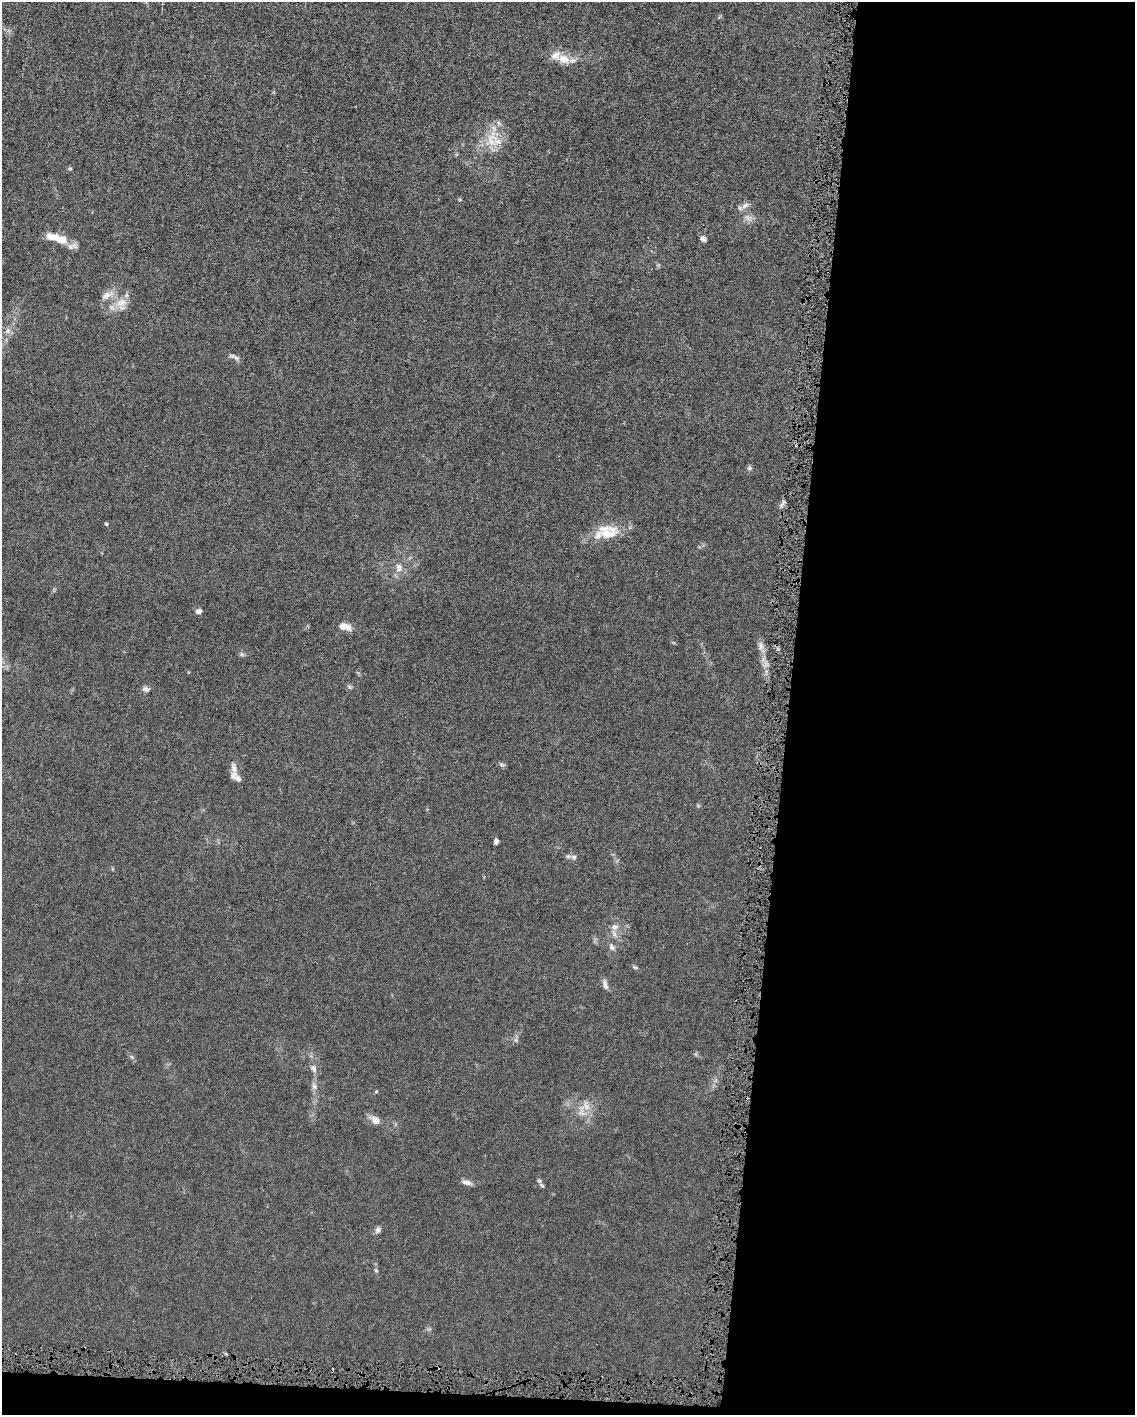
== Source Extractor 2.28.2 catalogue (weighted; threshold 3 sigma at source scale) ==
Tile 12 of 4 x 3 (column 4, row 3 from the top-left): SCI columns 3399-4531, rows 112-1524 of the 4531 x 4566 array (HDU 1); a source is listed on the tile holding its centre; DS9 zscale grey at full resolution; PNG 1137 x 1417 px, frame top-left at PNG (2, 2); no overlay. Shown black and unused: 32% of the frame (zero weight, under 4 of 8 exposures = <1% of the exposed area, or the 3 px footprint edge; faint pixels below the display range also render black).
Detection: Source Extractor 2.28.2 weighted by HDU 2 'WHT'; one run over the whole footprint, this tile lists its part. Background 0.0155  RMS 0.0023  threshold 0.00928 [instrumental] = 3 sigma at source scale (4.09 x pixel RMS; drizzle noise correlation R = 1.36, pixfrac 0.8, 0.05/0.05 arcsec/px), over >= 5 px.
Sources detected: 46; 2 cosmic-ray / hot-pixel residue — not listed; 5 inside a brighter listed object's ellipse — not listed separately; the other 39 listed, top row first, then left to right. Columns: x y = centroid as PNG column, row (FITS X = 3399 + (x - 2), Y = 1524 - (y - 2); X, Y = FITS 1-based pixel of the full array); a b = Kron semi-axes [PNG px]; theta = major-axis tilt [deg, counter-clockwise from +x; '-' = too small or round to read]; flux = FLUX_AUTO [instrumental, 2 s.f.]
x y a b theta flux
564 59 17 12 -24 2.9
491 139 29 16 80 5.4
70 169 5 5 - 0.3
460 200 5 3 - 0.21
745 205 12 5 34 0.89
703 239 7 6 - 0.78
61 240 12 9 -17 2.5
72 246 15 7 12 0.98
106 295 15 9 35 1.7
121 302 17 10 18 2.3
8 331 8 7 - 0.84
234 357 15 5 -21 0.69
749 468 7 6 - 0.4
106 524 4 3 - 0.28
608 534 30 16 20 5.2
399 568 13 9 -85 1.5
198 611 7 5 10 0.81
344 626 11 7 -8 2.5
761 646 12 7 -83 1.1
350 687 6 4 -44 0.33
146 689 9 7 -21 0.68
502 765 8 3 -19 0.36
234 768 21 7 -82 1.5
496 841 6 4 67 0.57
574 857 8 7 - 0.67
614 927 10 9 - 1.2
612 947 10 7 -59 0.79
635 967 8 4 -23 0.34
605 985 15 5 -78 0.81
132 1057 6 5 - 0.36
314 1068 11 7 -71 0.89
314 1086 8 6 -73 0.7
376 1091 5 3 - 0.21
586 1106 14 7 -66 1.6
375 1120 10 8 -52 1.6
467 1182 13 6 -16 0.9
542 1185 9 5 -40 0.47
378 1230 8 7 - 0.61
376 1271 6 3 -20 0.22